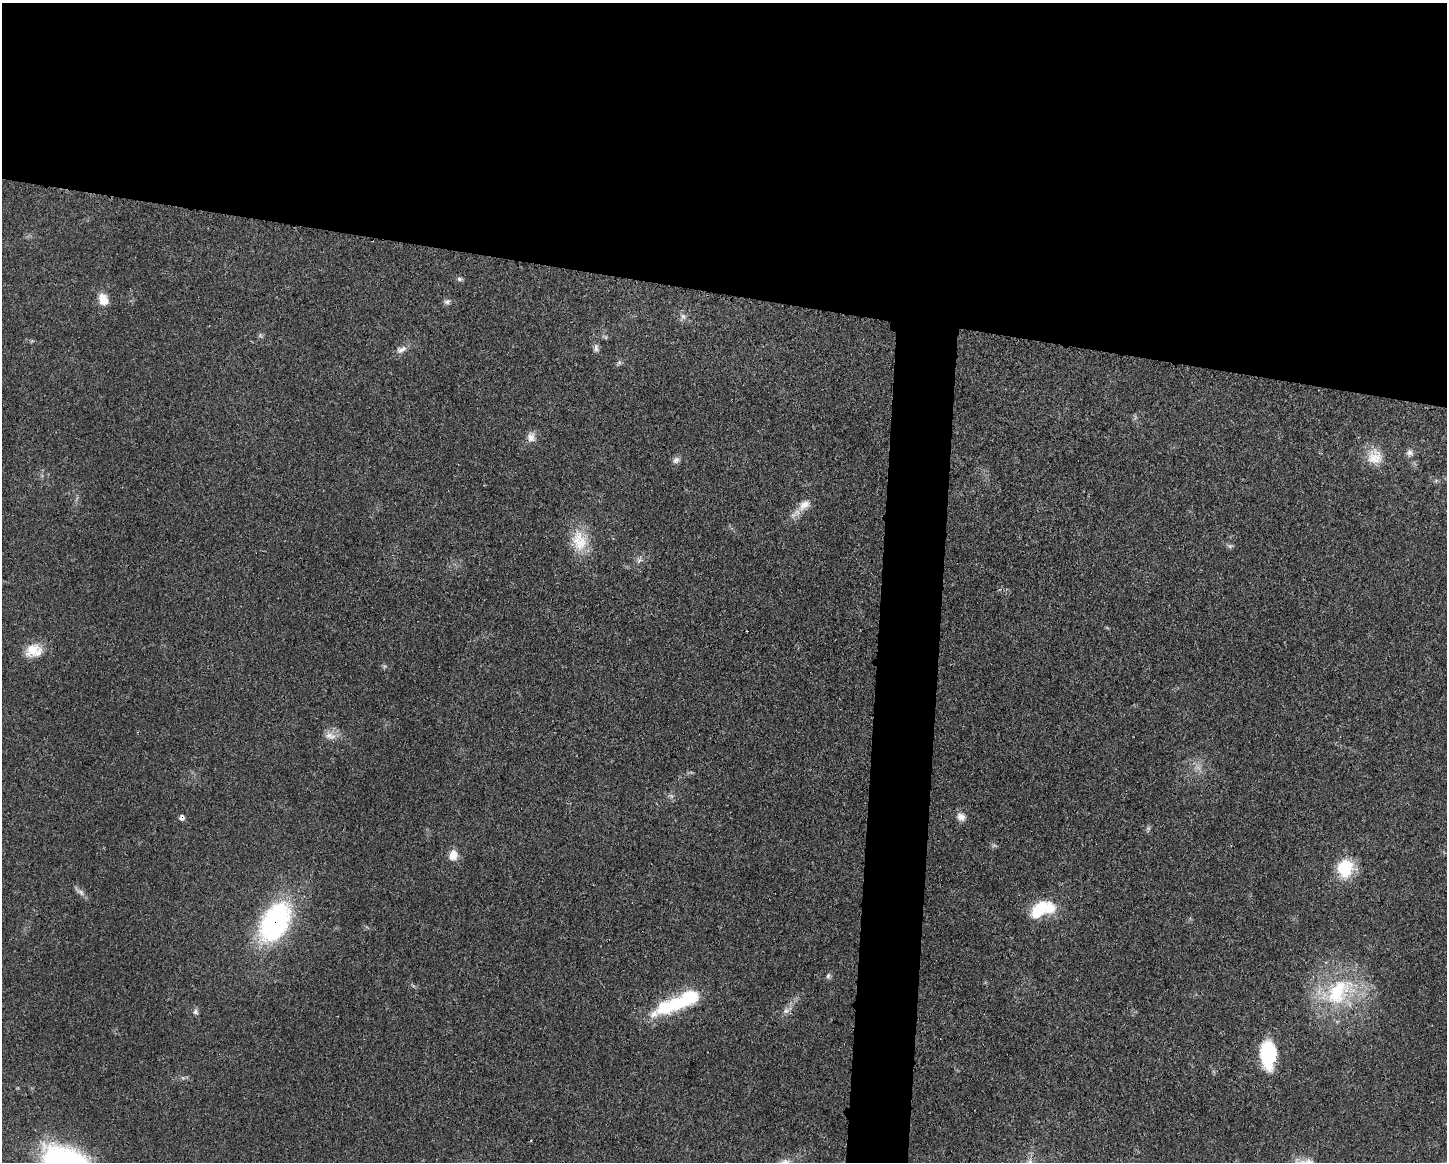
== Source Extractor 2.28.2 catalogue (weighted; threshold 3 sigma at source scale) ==
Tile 2 of 3 x 4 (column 2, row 1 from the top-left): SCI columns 1559-3003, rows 3490-4649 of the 4673 x 4659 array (HDU 1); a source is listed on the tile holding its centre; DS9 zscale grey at full resolution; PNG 1449 x 1164 px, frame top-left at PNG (2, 3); no overlay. Shown black and unused: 28% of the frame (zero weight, under 3 of 4 exposures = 1% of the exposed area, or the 3 px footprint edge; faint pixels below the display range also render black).
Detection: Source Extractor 2.28.2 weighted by HDU 2 'WHT'; one run over the whole footprint, this tile lists its part. Background 0.0207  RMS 0.0023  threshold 0.0103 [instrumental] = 3 sigma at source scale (4.5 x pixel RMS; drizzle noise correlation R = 1.50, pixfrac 1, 0.05/0.05 arcsec/px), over >= 5 px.
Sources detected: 35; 1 too faint to see at this stretch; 1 inside a brighter object's white glare — not listed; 1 inside a brighter listed object's ellipse — not listed separately; the other 32 listed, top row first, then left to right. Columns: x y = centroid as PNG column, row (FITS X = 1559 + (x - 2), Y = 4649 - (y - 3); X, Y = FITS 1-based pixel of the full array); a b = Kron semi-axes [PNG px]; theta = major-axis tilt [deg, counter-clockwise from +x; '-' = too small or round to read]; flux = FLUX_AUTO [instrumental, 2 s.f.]
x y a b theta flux
459 279 8 5 -40 0.52
103 299 14 10 -64 3.1
447 302 8 7 - 0.7
683 316 9 6 -62 0.8
596 348 12 6 -85 0.83
401 349 17 7 26 1.4
619 362 6 6 - 0.48
531 437 14 10 -83 1.6
1409 452 8 8 - 0.89
1375 457 22 21 - 4.4
676 460 10 7 49 0.86
804 505 20 11 41 2.7
579 541 31 20 -75 6.9
1230 546 5 5 - 0.46
639 560 7 6 - 0.67
34 650 23 17 5 4.8
330 736 17 9 -9 1.9
671 796 7 4 -71 0.49
961 817 11 9 -40 1.5
182 818 7 7 - 0.68
994 845 7 4 0 0.42
453 855 13 10 80 2.3
1345 868 21 17 75 9.2
81 892 12 6 -38 0.97
1038 909 23 12 54 7.4
275 922 46 27 62 40
828 976 8 5 73 0.54
1338 992 50 32 41 23
673 1004 56 17 23 15
786 1011 8 7 - 0.89
195 1012 7 7 - 0.65
1268 1054 30 16 -89 14
Overlapping masked pixels (flux is a lower limit): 2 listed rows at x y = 182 818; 275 922